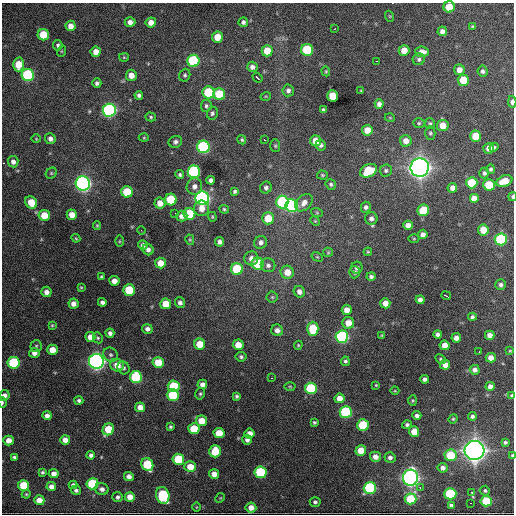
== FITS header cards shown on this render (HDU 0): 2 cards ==
NAXIS1  =                  512 / Axis length
NAXIS2  =                  512 / Axis length

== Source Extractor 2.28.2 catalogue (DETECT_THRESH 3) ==
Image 512 x 512 px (HDU 0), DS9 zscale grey, 1 PNG px = 1 image px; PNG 516 x 516 px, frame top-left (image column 1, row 512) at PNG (2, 3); each listed source drawn as its Kron ellipse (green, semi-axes under 4 px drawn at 4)
Background 2940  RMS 53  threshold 158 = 3 sigma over >= 5 px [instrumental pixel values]
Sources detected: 270; all 270 listed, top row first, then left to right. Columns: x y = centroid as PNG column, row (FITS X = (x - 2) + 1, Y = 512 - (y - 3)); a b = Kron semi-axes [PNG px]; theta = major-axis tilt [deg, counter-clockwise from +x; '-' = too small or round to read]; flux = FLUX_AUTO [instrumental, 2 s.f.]
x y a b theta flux
449 7 5 5 - 8.4e+04
389 16 5 3 - 3.3e+03
130 22 5 5 - 1.8e+04
151 22 5 5 - 2.7e+04
243 22 5 4 - 9.2e+03
71 26 5 5 - 2.6e+04
472 26 4 4 - 4.2e+03
334 29 3 2 - 3.8e+03
442 31 5 4 - 1.7e+04
43 35 6 5 - 1.1e+05
217 37 5 5 - 6.5e+04
58 45 5 4 - 7.3e+03
307 50 6 6 - 2.3e+05
404 50 5 5 - 4.4e+04
62 51 6 3 71 3.4e+03
267 51 5 5 - 7.4e+04
96 52 5 5 - 2.8e+04
422 52 7 5 -4 2.1e+04
124 57 5 4 - 4.0e+03
419 59 6 6 - 7.9e+03
193 61 6 6 - 3.5e+05
376 61 3 2 - 3.6e+03
19 64 7 5 -89 7.2e+04
252 67 5 5 - 1.4e+04
459 70 5 5 - 2.8e+04
326 71 5 4 - 4.0e+03
482 71 5 5 - 8.4e+03
28 75 6 6 - 4.5e+05
131 75 5 5 - 3.2e+04
185 75 6 5 - 6.9e+03
257 78 5 2 - 1.1e+04
463 80 5 5 - 1.0e+05
97 83 5 4 - 8.4e+03
288 90 6 5 - 1.2e+04
361 91 3 2 - 2.8e+03
208 92 6 6 - 2.1e+05
219 94 6 5 - 1.5e+05
139 95 4 4 - 9.4e+03
266 96 5 3 - 3.2e+03
332 96 5 5 - 8.3e+04
512 102 6 4 87 1.3e+04
379 104 4 4 - 1.3e+04
206 106 6 5 - 7.3e+03
109 110 6 6 - 1.0e+06
323 110 4 4 - 7.3e+03
212 113 6 5 - 7.6e+03
151 117 5 4 - 5.4e+03
390 118 5 3 - 2.8e+03
419 123 6 5 - 5.1e+03
430 124 5 5 - 6.1e+03
443 126 6 5 - 4.9e+04
367 130 5 5 - 3.9e+04
430 133 6 5 - 6.3e+03
476 136 5 5 - 8.4e+04
144 138 5 3 - 3.3e+03
36 139 5 3 - 2.9e+03
50 139 5 5 - 1.5e+04
242 140 5 4 - 5.2e+03
264 140 3 2 - 5.6e+03
316 141 5 5 - 5.3e+04
406 141 6 6 - 2.9e+04
175 142 7 6 - 1.0e+04
321 145 5 5 - 1.0e+04
275 146 6 5 - 5.4e+03
203 147 6 6 - 5.9e+05
494 147 5 3 - 5.0e+03
489 148 5 5 - 2.4e+04
13 162 6 5 - 1.5e+04
420 167 9 9 - 2.7e+06
491 169 5 4 - 7.2e+03
386 170 6 6 - 7.3e+03
369 171 9 6 24 1.3e+05
194 172 6 6 - 6.2e+05
51 173 6 5 - 4.9e+03
484 173 5 5 - 8.5e+03
180 174 4 4 - 6.2e+03
322 175 5 4 - 4.5e+03
211 180 4 4 - 1.0e+04
504 181 8 5 22 6.2e+04
83 183 7 7 - 1.5e+06
472 183 6 5 - 1.4e+05
331 184 5 5 - 6.7e+03
489 185 6 5 - 1.1e+05
194 186 8 7 - 1.9e+04
266 188 6 5 - 1.0e+04
452 188 5 5 - 2.1e+04
235 191 4 4 - 6.3e+03
127 192 6 5 - 1.3e+05
512 197 4 3 - 4.8e+03
202 198 7 6 - 1.2e+06
474 198 5 5 - 3.8e+04
171 200 6 5 - 1.7e+05
31 202 6 5 - 6.7e+04
282 202 6 6 - 3.9e+05
160 203 5 5 - 3.2e+04
304 203 10 7 46 2.3e+04
291 206 6 6 - 7.3e+05
366 207 5 5 - 8.6e+03
202 208 7 7 - 3.0e+04
224 209 5 4 - 5.5e+03
423 210 6 5 - 1.3e+05
175 213 3 2 - 3.6e+03
317 213 6 4 -19 4.5e+03
189 214 6 6 - 1.3e+05
44 215 6 5 - 7.3e+04
72 215 5 5 - 3.6e+04
182 216 6 5 - 1.7e+04
212 217 5 4 - 3.9e+03
268 218 6 6 - 7.5e+04
371 218 6 6 - 1.3e+04
315 221 5 4 - 4.0e+03
97 225 4 4 - 3.8e+03
408 225 5 4 - 2.3e+04
141 230 4 3 - 3.5e+03
483 230 5 5 - 5.4e+04
423 234 5 4 - 1.6e+04
76 238 4 4 - 3.6e+03
414 239 5 3 - 3.6e+03
501 239 6 6 - 4.0e+05
190 240 5 4 - 4.1e+03
119 241 6 4 89 3.7e+03
220 242 4 4 - 1.4e+04
261 242 7 6 - 1.3e+04
143 245 5 5 - 1.4e+04
148 250 6 5 - 1.4e+04
328 252 5 5 - 4.2e+03
368 252 4 3 - 3.8e+03
317 257 6 4 -29 4.5e+03
251 258 7 7 - 2.1e+04
160 263 5 5 - 4.7e+04
258 264 6 6 - 1.8e+05
268 265 7 7 - 1.2e+04
357 268 6 5 - 9.0e+03
237 269 6 6 - 2.0e+05
287 272 6 6 - 4.6e+04
354 272 6 5 - 9.1e+03
371 276 4 4 - 8.5e+03
101 277 4 3 - 4.8e+03
114 281 5 5 - 2.7e+04
501 285 5 5 - 9.8e+03
81 287 4 3 - 3.7e+03
129 290 6 5 - 1.7e+05
46 292 5 5 - 2.0e+04
299 292 6 5 - 1.7e+04
446 296 5 2 - 1.1e+04
272 297 5 5 - 5.5e+03
420 300 4 4 - 1.5e+04
102 302 4 4 - 1.1e+04
180 303 5 5 - 1.2e+04
385 303 5 5 - 2.9e+04
73 304 5 5 - 2.2e+04
166 304 5 5 - 6.8e+04
347 310 5 5 - 2.9e+04
472 317 4 4 - 7.4e+03
348 323 6 6 - 4.6e+04
52 325 4 3 - 4.1e+03
147 329 5 4 - 1.4e+04
313 329 7 5 89 1.3e+05
277 330 6 5 - 1.7e+04
110 333 4 4 - 1.1e+04
438 334 4 4 - 1.1e+04
382 335 4 3 - 3.3e+03
490 335 4 4 - 2.0e+04
90 337 5 5 - 3.3e+04
342 337 6 6 - 7.0e+05
98 338 5 4 - 5.2e+03
456 338 5 4 - 2.0e+04
200 344 5 5 - 7.7e+04
238 345 5 5 - 4.8e+04
298 345 4 4 - 4.0e+03
445 345 5 5 - 3.4e+04
36 346 5 5 - 6.2e+03
52 350 5 5 - 4.4e+04
510 351 4 3 - 3.2e+03
479 352 3 2 - 3.3e+03
34 353 5 5 - 1.9e+04
111 355 7 6 - 9.6e+03
241 357 5 5 - 7.4e+03
491 358 5 4 - 2.8e+04
441 359 6 4 -28 5.1e+03
96 361 7 7 - 1.7e+06
345 361 5 4 - 6.7e+03
158 362 5 5 - 9.7e+04
14 363 6 6 - 3.3e+05
117 365 7 6 - 4.7e+04
445 365 5 4 - 2.9e+04
123 368 7 6 - 8.2e+03
475 370 5 5 - 1.5e+04
136 377 6 6 - 3.2e+05
272 378 3 2 - 2.0e+03
424 379 4 4 - 1.1e+04
202 384 5 4 - 1.8e+04
376 385 3 3 - 3.2e+03
174 386 6 6 - 1.9e+05
290 386 5 3 - 3.6e+03
490 386 4 4 - 1.9e+04
311 388 6 5 - 2.9e+05
395 391 4 3 - 2.9e+03
200 394 6 4 76 5.5e+03
4 395 5 5 - 1.6e+04
173 395 6 5 - 2.0e+05
237 396 4 4 - 6.2e+03
512 396 4 3 - 1.0e+04
340 398 5 5 - 3.6e+04
79 401 4 4 - 8.4e+03
413 401 5 4 - 4.2e+03
2 402 5 2 - 5.4e+03
140 407 5 5 - 3.8e+04
346 412 6 6 - 4.2e+05
417 415 4 4 - 1.1e+04
47 416 4 4 - 1.6e+04
472 416 4 4 - 8.6e+03
453 419 5 4 - 4.2e+03
202 421 5 5 - 5.6e+04
314 422 3 3 - 5.5e+03
363 425 6 5 - 1.9e+05
407 425 5 4 - 8.5e+03
170 427 3 3 - 5.6e+03
108 429 6 5 - 1.0e+05
194 429 5 5 - 1.1e+05
414 431 5 5 - 5.0e+04
219 433 5 5 - 7.3e+04
249 433 5 5 - 2.6e+04
9 440 5 5 - 3.0e+04
65 440 5 5 - 2.7e+04
247 440 5 5 - 1.2e+04
505 442 4 3 - 7.1e+03
474 450 10 9 - 2.9e+06
215 451 6 5 - 1.1e+05
361 451 5 5 - 6.6e+04
91 455 4 4 - 1.1e+04
451 455 6 6 - 1.4e+05
512 455 3 2 - 4.5e+03
14 457 4 3 - 6.6e+03
375 457 5 5 - 2.2e+04
390 457 5 5 - 1.2e+04
178 459 6 5 - 1.7e+05
147 464 7 5 -60 1.8e+05
190 467 6 5 - 5.2e+04
443 468 5 4 - 1.3e+04
42 472 3 3 - 5.7e+03
260 472 6 6 - 3.2e+05
54 474 5 4 - 2.3e+04
214 474 5 5 - 2.8e+04
129 476 5 4 - 1.5e+04
411 478 8 7 - 1.6e+06
92 484 6 5 - 2.3e+05
23 485 5 5 - 1.1e+05
73 485 4 4 - 1.0e+04
51 487 5 4 - 2.2e+04
420 487 3 2 - 8.4e+03
370 488 6 6 - 4.5e+05
102 489 7 6 - 1.6e+04
76 490 5 4 - 8.4e+03
485 491 5 4 - 5.8e+03
472 493 3 3 - 1.9e+04
26 494 4 4 - 4.0e+03
450 494 6 5 - 2.7e+05
163 495 8 6 -75 2.5e+05
118 497 5 5 - 9.4e+03
130 497 5 5 - 3.6e+04
220 498 5 4 - 3.6e+03
411 499 6 5 - 1.6e+05
39 500 5 5 - 3.3e+04
486 501 5 5 - 1.5e+05
315 502 5 5 - 8.2e+03
471 503 3 2 - 1.6e+04
451 505 4 3 - 8.8e+03
196 507 5 3 - 2.9e+03
251 508 5 5 - 2.9e+04
At the frame edge (FLAGS 8, measured only in part): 8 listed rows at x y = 449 7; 512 102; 13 162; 512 197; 4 395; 512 396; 2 402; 512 455